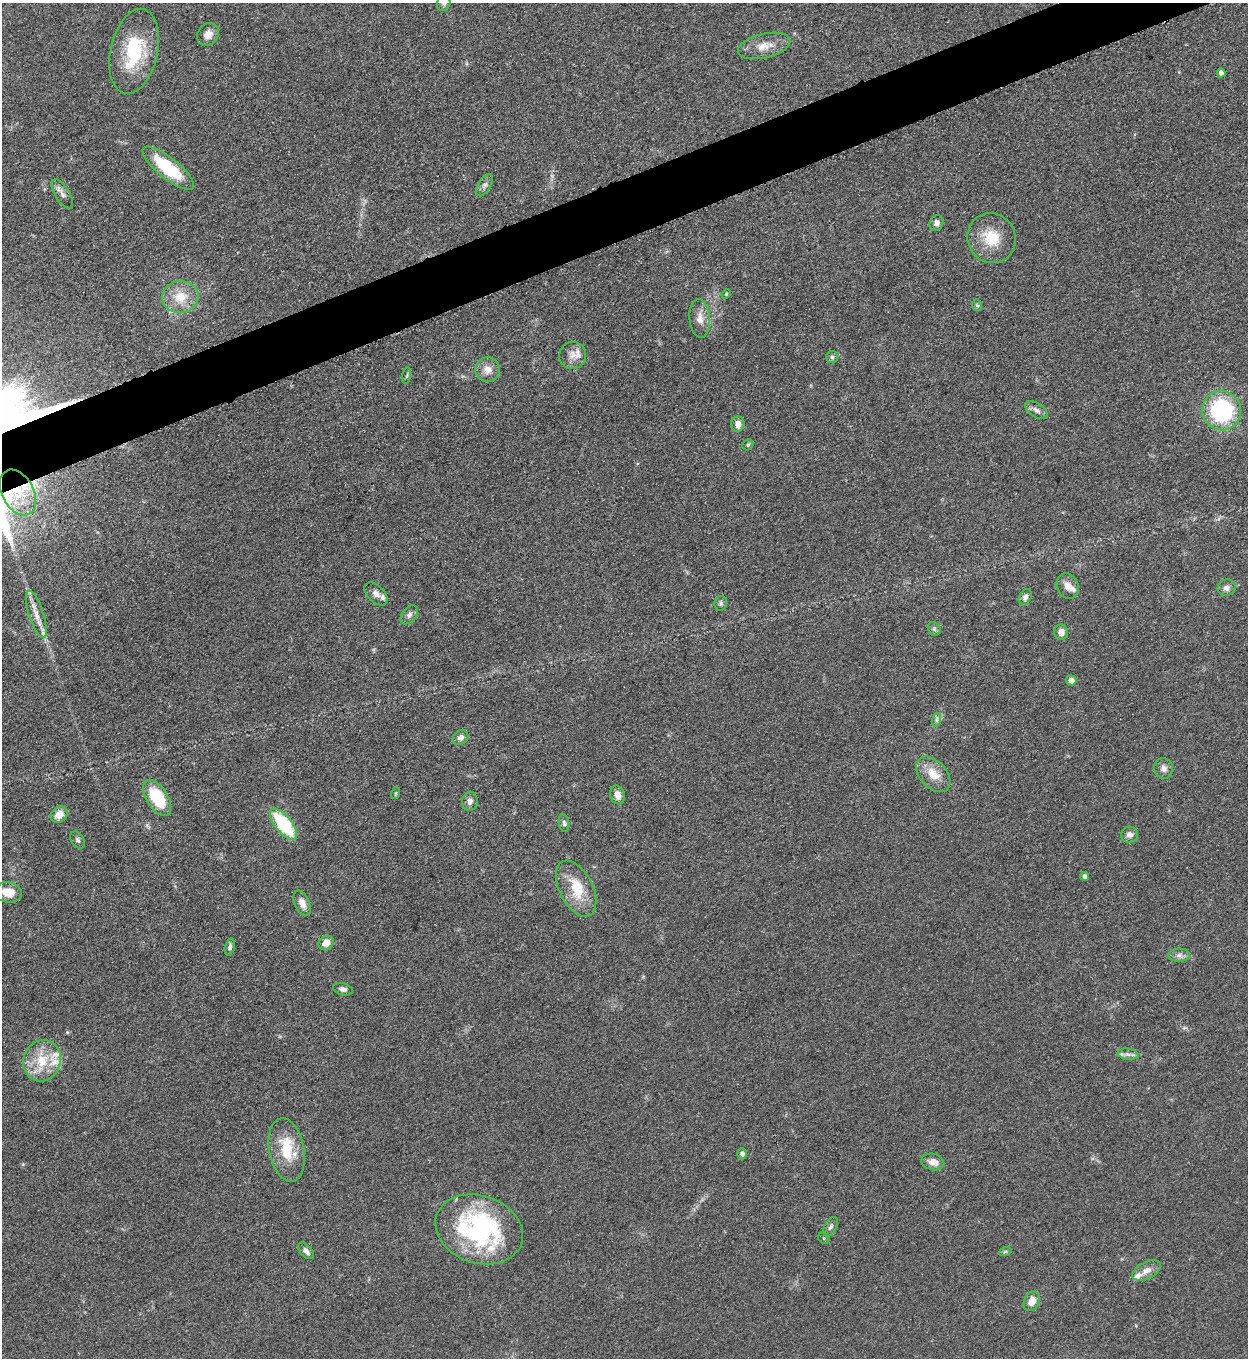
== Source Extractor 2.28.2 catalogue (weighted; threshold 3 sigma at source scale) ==
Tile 10 of 4 x 4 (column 2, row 3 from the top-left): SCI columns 1533-2778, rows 1366-2721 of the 5427 x 5438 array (HDU 1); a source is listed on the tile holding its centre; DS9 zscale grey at full resolution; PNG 1250 x 1360 px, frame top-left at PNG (2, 3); each listed source drawn as its Kron ellipse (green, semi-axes under 4 px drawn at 4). Shown black and unused: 4% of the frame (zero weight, under 3 of 5 exposures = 1% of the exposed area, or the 3 px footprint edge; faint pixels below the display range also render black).
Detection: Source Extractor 2.28.2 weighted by HDU 2 'WHT'; one run over the whole footprint, this tile lists its part. Background 0.0634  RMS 0.0057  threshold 0.0255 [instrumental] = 3 sigma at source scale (4.5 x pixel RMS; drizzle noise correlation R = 1.50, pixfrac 1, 0.05/0.05 arcsec/px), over >= 5 px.
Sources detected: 72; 6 inside a brighter listed object's ellipse — not listed separately; the other 66 listed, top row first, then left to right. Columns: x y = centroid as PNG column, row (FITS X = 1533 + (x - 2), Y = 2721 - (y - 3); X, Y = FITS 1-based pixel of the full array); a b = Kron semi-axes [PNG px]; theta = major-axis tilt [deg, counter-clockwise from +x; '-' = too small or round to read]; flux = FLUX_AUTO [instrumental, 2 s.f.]
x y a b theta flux
444 3 8 6 74 1.7
208 34 12 10 49 4.8
764 46 26 12 13 8.7
134 51 43 23 78 38
1221 73 4 4 - 3.2
168 168 32 10 -39 31
484 185 12 6 59 2.3
62 194 17 7 -58 3.1
936 223 8 6 67 2.8
992 238 25 24 - 18
726 294 5 4 - 0.66
180 297 18 16 7 13
977 305 6 5 - 1
700 318 19 10 -85 5.9
573 355 13 13 - 5.5
832 357 6 6 - 1.2
487 370 12 12 - 5.6
407 376 8 4 80 1
1036 410 12 7 -34 2.7
1222 410 20 19 - 61
738 424 7 6 - 4.3
748 445 6 5 - 0.88
18 492 24 15 -61 21
1068 586 13 10 -65 4.8
1227 588 9 8 - 2.7
376 594 14 8 -44 3.3
1025 597 8 6 64 2.1
721 603 7 6 - 1.4
36 615 25 7 -72 6.6
409 615 11 7 52 2.2
934 629 7 6 - 1.2
1061 632 8 7 - 4.5
1071 680 5 5 - 3.6
936 720 7 4 71 1.3
460 737 8 6 41 2.7
1164 768 10 9 - 3.2
933 774 21 13 -47 10
396 793 6 4 71 0.68
617 795 10 7 -72 4.9
157 798 20 10 -58 27
470 801 9 8 - 2.8
59 815 9 7 41 6.1
564 823 9 5 -81 1.4
283 824 19 8 -51 42
1130 835 8 8 - 2.9
77 840 9 6 -57 1.4
1084 876 4 4 - 2.2
576 889 30 16 -63 17
8 892 14 10 -8 8.8
302 903 13 7 -66 4.4
326 943 8 6 35 5.4
230 947 9 5 76 1.6
1179 955 11 6 1 2.6
343 989 10 6 -15 2.2
1128 1054 10 5 -8 2.3
42 1061 21 18 70 17
287 1150 32 17 -79 21
742 1154 5 5 - 2
933 1162 11 8 -14 4.5
830 1227 10 5 62 1.9
479 1229 45 34 -19 100
824 1238 6 5 - 0.89
306 1251 10 5 -48 2.4
1005 1252 6 4 20 0.76
1147 1271 15 8 27 4.5
1032 1301 10 7 66 6.1
Overlapping masked pixels (flux is a lower limit): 1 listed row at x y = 18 492
Isophote crosses this tile's border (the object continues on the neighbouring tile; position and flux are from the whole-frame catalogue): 1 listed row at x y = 444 3